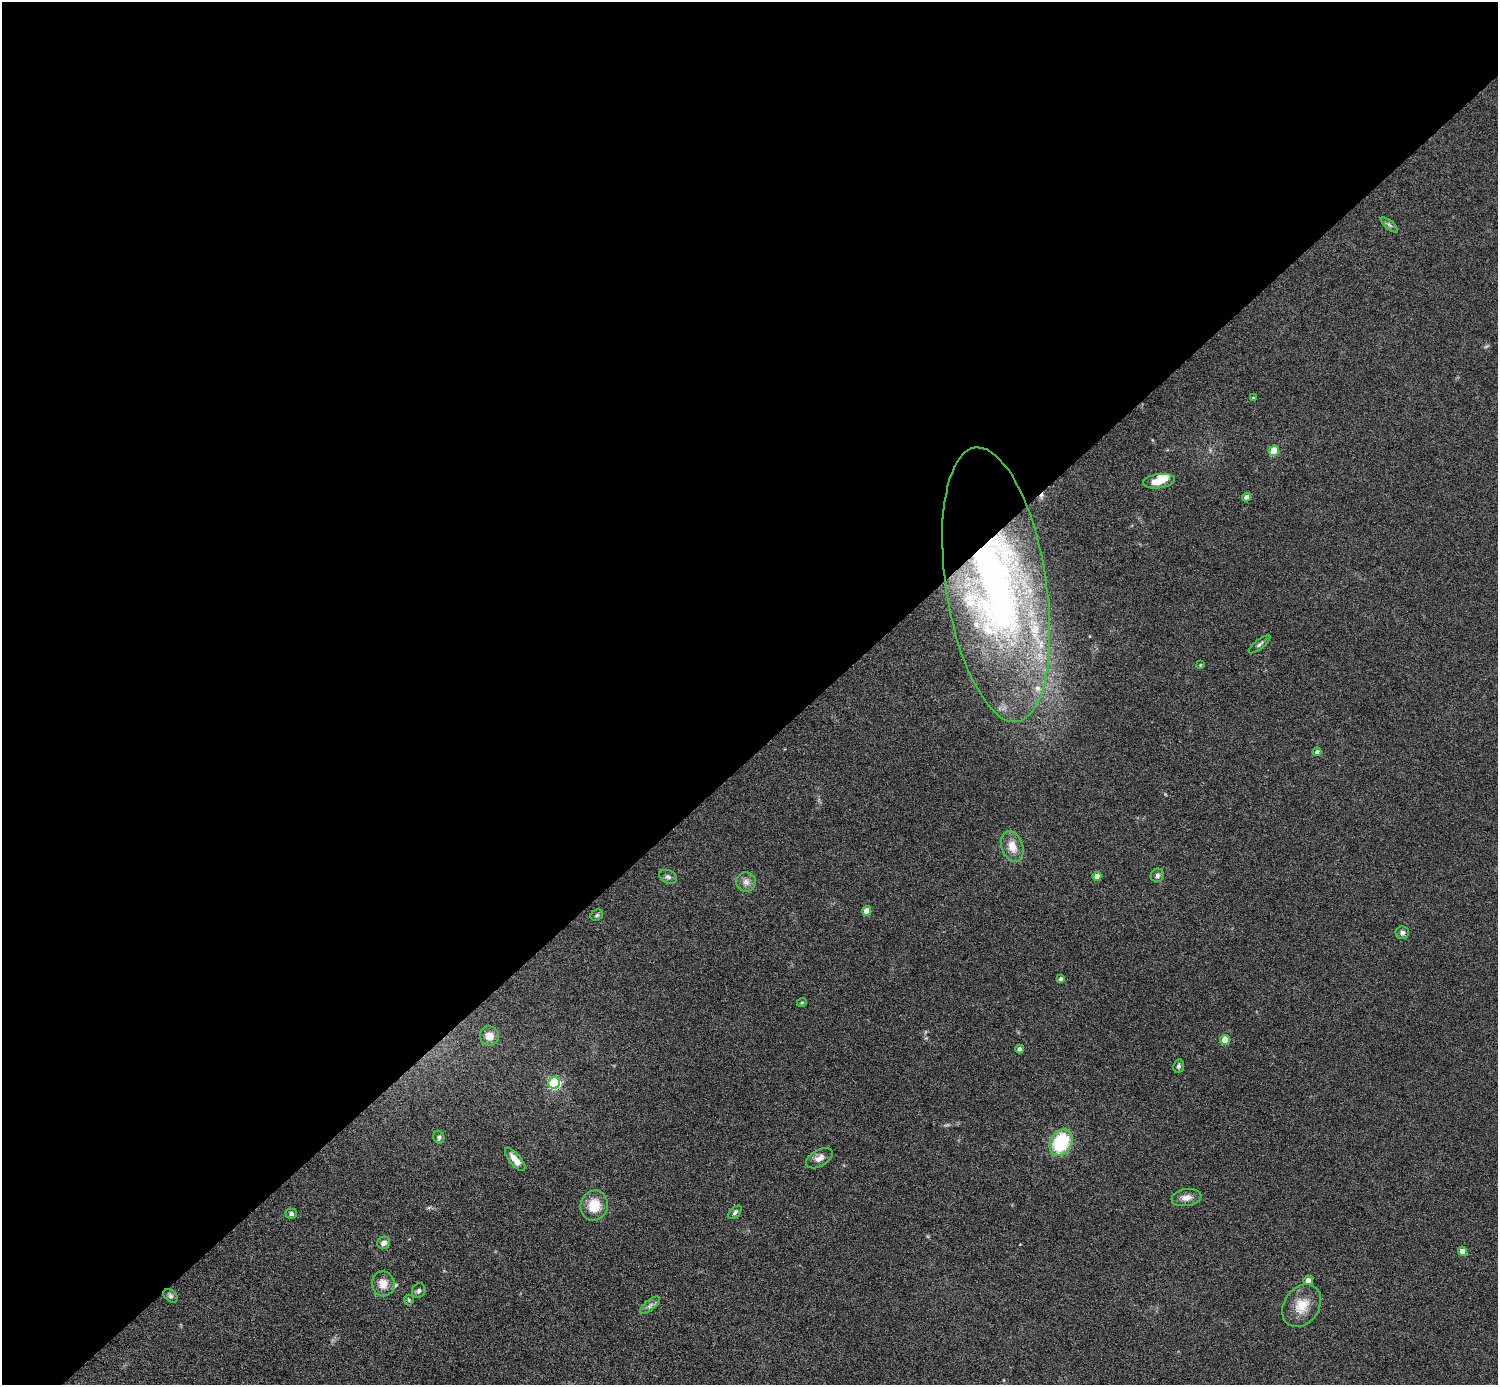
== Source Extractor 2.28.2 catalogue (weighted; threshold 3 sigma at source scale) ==
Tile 2 of 4 x 4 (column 2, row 1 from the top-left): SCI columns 1497-2992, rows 4446-5828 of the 5983 x 5982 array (HDU 1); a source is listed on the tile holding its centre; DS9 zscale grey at full resolution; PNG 1500 x 1387 px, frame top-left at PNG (2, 2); each listed source drawn as its Kron ellipse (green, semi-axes under 4 px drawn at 4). Shown black and unused: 55% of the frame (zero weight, under 4 of 8 exposures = <1% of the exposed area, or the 3 px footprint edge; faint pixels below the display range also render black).
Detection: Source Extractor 2.28.2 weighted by HDU 2 'WHT'; one run over the whole footprint, this tile lists its part. Background 0.0717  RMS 0.0044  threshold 0.0178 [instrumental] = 3 sigma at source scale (4.09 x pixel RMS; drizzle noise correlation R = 1.36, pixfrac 0.8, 0.05/0.05 arcsec/px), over >= 5 px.
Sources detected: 44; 3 inside a brighter listed object's ellipse — not listed separately; the other 41 listed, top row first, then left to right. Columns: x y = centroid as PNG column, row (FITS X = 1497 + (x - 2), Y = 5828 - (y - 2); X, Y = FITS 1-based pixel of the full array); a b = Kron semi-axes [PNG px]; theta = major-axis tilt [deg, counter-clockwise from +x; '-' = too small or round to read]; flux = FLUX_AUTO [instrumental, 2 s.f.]
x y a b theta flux
1389 225 10 3 -40 0.85
1253 398 3 3 - 0.42
1274 451 5 5 - 13
1159 481 16 7 8 5.6
1246 497 4 4 - 2.9
996 585 139 50 -81 220
1259 644 13 4 38 1.1
1200 665 4 3 - 0.42
1317 752 4 4 - 1.3
1012 846 16 10 -70 5.2
1157 875 7 6 - 1.1
1097 876 4 4 - 3.9
668 877 9 6 -26 1.2
746 882 10 9 - 2.3
867 911 4 4 - 5
597 915 6 5 - 0.69
1402 933 7 6 - 1.3
1061 979 4 4 - 0.85
802 1002 5 3 - 0.38
489 1036 10 9 - 3.6
1225 1040 5 4 - 8.9
1020 1049 4 4 - 1.7
1179 1066 7 5 81 0.82
554 1083 6 5 - 62
439 1137 6 5 - 0.89
1061 1142 14 10 61 26
819 1158 14 8 30 2.6
515 1159 14 5 -50 3.8
1186 1198 15 8 9 2.7
594 1205 15 13 77 8.1
735 1212 8 5 45 0.98
291 1214 6 5 - 1
384 1243 6 6 - 2
1462 1251 4 4 - 4.9
1308 1280 5 4 - 3.1
383 1284 12 11 - 4.5
419 1291 8 6 63 1.1
170 1296 8 5 -40 0.91
409 1300 5 5 - 0.54
650 1305 12 5 39 1.5
1302 1306 23 17 55 8
Overlapping masked pixels (flux is a lower limit): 1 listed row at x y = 996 585